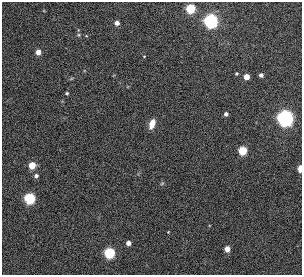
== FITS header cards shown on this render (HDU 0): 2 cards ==
NAXIS1  =                  300
NAXIS2  =                  273

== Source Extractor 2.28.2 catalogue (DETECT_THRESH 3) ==
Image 300 x 273 px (HDU 0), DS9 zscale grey, 1 PNG px = 1 image px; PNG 304 x 277 px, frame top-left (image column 1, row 273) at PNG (2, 2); no overlay
Background 0.00942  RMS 0.032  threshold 0.0974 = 3 sigma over >= 5 px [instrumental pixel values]
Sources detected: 22; all 22 listed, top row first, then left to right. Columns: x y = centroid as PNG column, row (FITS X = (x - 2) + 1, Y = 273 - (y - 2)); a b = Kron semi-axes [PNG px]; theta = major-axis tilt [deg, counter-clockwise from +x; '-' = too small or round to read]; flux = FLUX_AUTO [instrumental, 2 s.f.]
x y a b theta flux
190 9 5 5 - 140
211 21 6 6 - 650
117 23 4 4 - 12
79 35 6 4 -90 2.9
38 52 4 4 - 19
144 56 4 3 - 1.5
236 73 3 3 - 2.8
261 75 4 4 - 8.5
246 77 4 4 - 27
67 93 3 3 - 2.9
226 114 4 4 - 6.5
285 118 6 6 - 1300
152 124 10 6 71 24
242 151 5 5 - 100
32 165 5 5 - 49
300 168 5 3 - 29
36 176 5 4 - 7.2
30 198 5 5 - 250
168 232 2 2 - 1.2
128 243 4 4 - 13
227 249 4 4 - 23
109 253 5 5 - 230
At the frame edge (FLAGS 8, measured only in part): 1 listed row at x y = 300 168